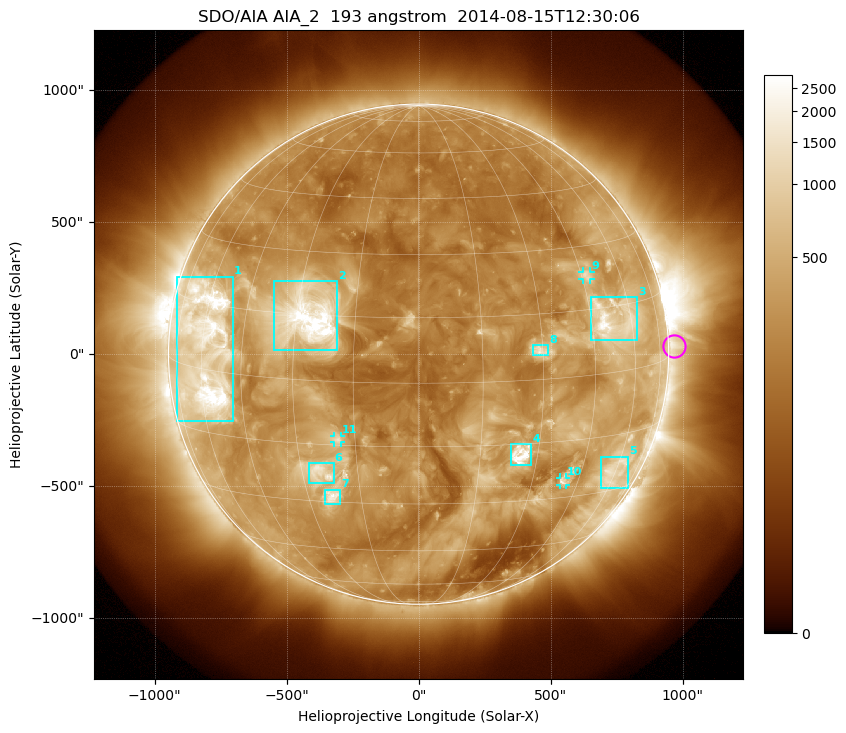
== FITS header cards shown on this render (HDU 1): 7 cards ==
TELESCOP= 'SDO/AIA'
INSTRUME= 'AIA_2'
WAVELNTH=                  193
WAVEUNIT= 'angstrom'
DATE-OBS= '2014-08-15T12:30:06.84'
CTYPE1  = 'HPLN-TAN'
CTYPE2  = 'HPLT-TAN'

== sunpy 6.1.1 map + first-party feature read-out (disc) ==
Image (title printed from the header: SDO/AIA AIA_2  193 angstrom  2014-08-15T12:30:06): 1024 x 1024 px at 2.4 arcsec/px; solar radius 947 arcsec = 395 px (full disc in frame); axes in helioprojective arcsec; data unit not stated in the header (colour bar unlabelled)
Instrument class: DISC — disc imager (sunpy class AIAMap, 193 A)
Bright regions (active regions / flare kernels): reference = the median radial profile (limb darkening/brightening removed); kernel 9 px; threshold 5 sigma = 687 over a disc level ~270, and >= 1.15x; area >= 12 px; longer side >= 9 px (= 22 arcsec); searched inside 0.97 R_sun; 11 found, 11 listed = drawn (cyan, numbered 1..; 3 of them under ~33 arcsec drawn as corner ticks so the feature stays visible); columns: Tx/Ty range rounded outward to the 5 arcsec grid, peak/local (2 s.f.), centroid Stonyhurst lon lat
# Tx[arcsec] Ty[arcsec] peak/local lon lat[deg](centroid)
1 -920..-700 -255..295 14 -58 +5
2 -550..-310 15..275 18 -27 +14
3 650..830 50..215 8.9 +52 +12
4 350..430 -420..-340 11 +25 -18
5 690..795 -510..-385 4.6 +59 -25
6 -415..-320 -490..-410 5.5 -25 -22
7 -355..-295 -570..-510 8 -23 -28
8 435..495 -5..35 5.1 +29 +7
9 620..650 280..315 4.1 +47 +23
10 535..560 -495..-465 5.1 +40 -25
11 -320..-295 -335..-310 4.4 -19 -14
Off-limb structures (1.02-1.3 R_sun): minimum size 162 px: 2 found; the strongest spans PA ~225..305 deg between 1.02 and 1.3 R_sun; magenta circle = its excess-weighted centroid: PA ~270 deg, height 1.02 R_sun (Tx ~965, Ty ~30 arcsec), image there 2.8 x the reference